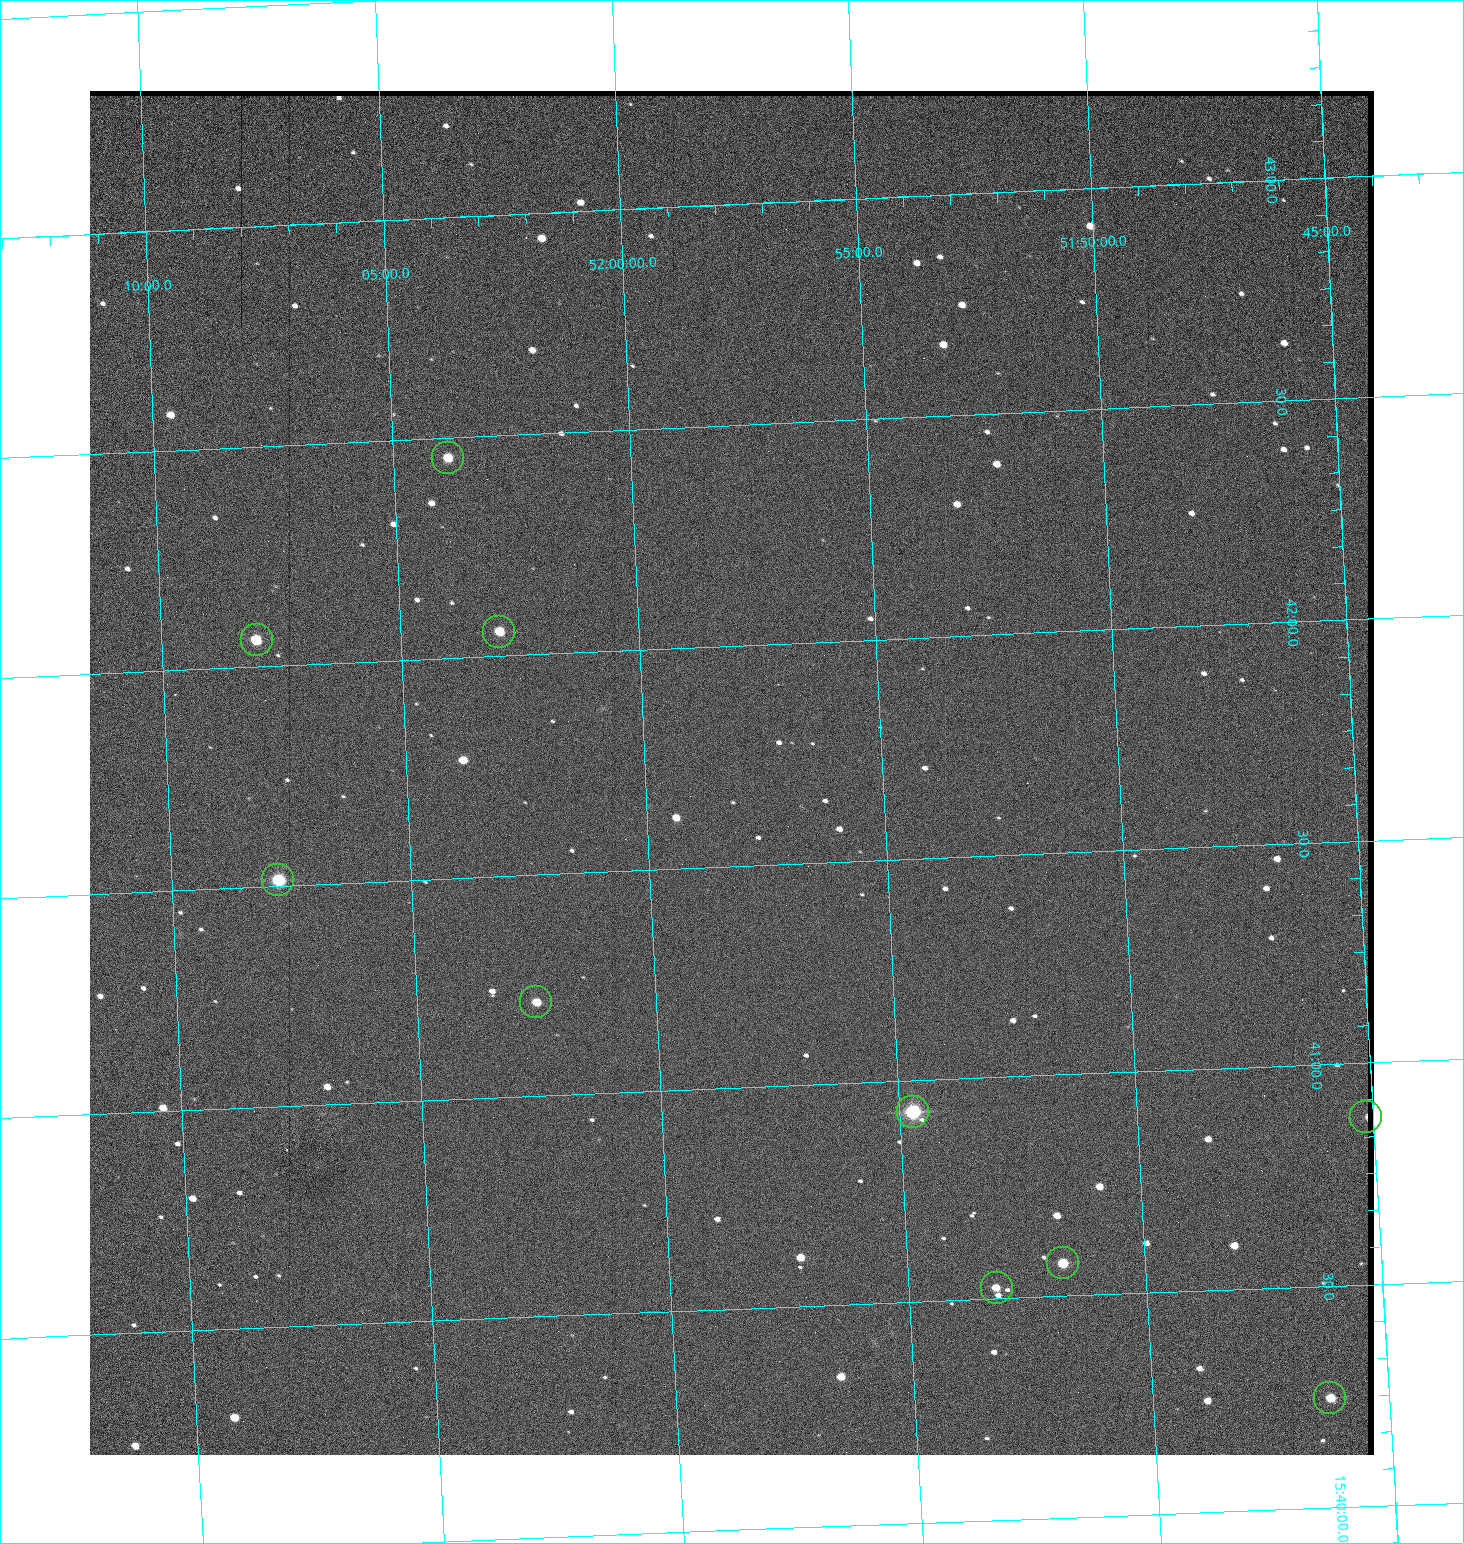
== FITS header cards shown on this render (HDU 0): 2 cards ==
NAXIS1  =                 1284 / length of data axis 1
NAXIS2  =                 1364 / length of data axis 2

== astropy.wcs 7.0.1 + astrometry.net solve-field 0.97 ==
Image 1284 x 1364 px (HDU 0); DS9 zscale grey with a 90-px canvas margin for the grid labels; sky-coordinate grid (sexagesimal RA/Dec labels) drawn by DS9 from the SOLVED WCS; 10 Tycho-2 reference stars matched to detected sources circled (green)
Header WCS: RA---TAN/DEC--TAN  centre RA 15:41:43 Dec +51:58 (235.43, +51.97 deg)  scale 1.26 arcsec/px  FOV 26.9' x 28.5'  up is +93 deg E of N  parity flipped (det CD > 0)
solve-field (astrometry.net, Tycho-2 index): VERIFIED the header's WCS against the Tycho-2 star catalogue (9 matches, 0 conflicts) and refined it, rather than solving blind
Solved WCS: RA---TAN-SIP/DEC--TAN-SIP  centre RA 15:41:43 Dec +51:58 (235.43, +51.97 deg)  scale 1.26 arcsec/px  FOV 27.0' x 28.6'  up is +93 deg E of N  parity flipped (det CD > 0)
The solver's refit moves the header's centre by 2.5 arcsec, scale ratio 1.006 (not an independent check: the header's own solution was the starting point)
Tycho-2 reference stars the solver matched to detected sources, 10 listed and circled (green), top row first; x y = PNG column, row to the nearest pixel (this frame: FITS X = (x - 90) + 1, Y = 1364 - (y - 91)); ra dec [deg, ICRS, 3 dp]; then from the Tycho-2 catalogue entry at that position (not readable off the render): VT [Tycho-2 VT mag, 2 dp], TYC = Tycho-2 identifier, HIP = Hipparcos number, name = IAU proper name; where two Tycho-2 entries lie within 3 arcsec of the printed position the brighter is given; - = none
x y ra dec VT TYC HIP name
448 458 235.614 +52.064 11.61 3489-1132-1 - -
499 632 235.514 +52.049 11.19 3489-1407-1 - -
257 640 235.515 +52.133 11.12 3489-1380-1 - -
278 880 235.378 +52.130 9.31 3489-1322-1 76850 -
536 1002 235.303 +52.042 11.52 3489-958-1 - -
913 1112 235.232 +51.912 9.59 3489-824-1 - -
1366 1117 235.219 +51.752 10.98 3489-1435-1 - -
1063 1263 235.143 +51.862 10.97 3489-1016-1 - -
997 1288 235.131 +51.886 12.29 3489-908-1 - -
1330 1398 235.062 +51.771 11.53 3489-1453-1 - -